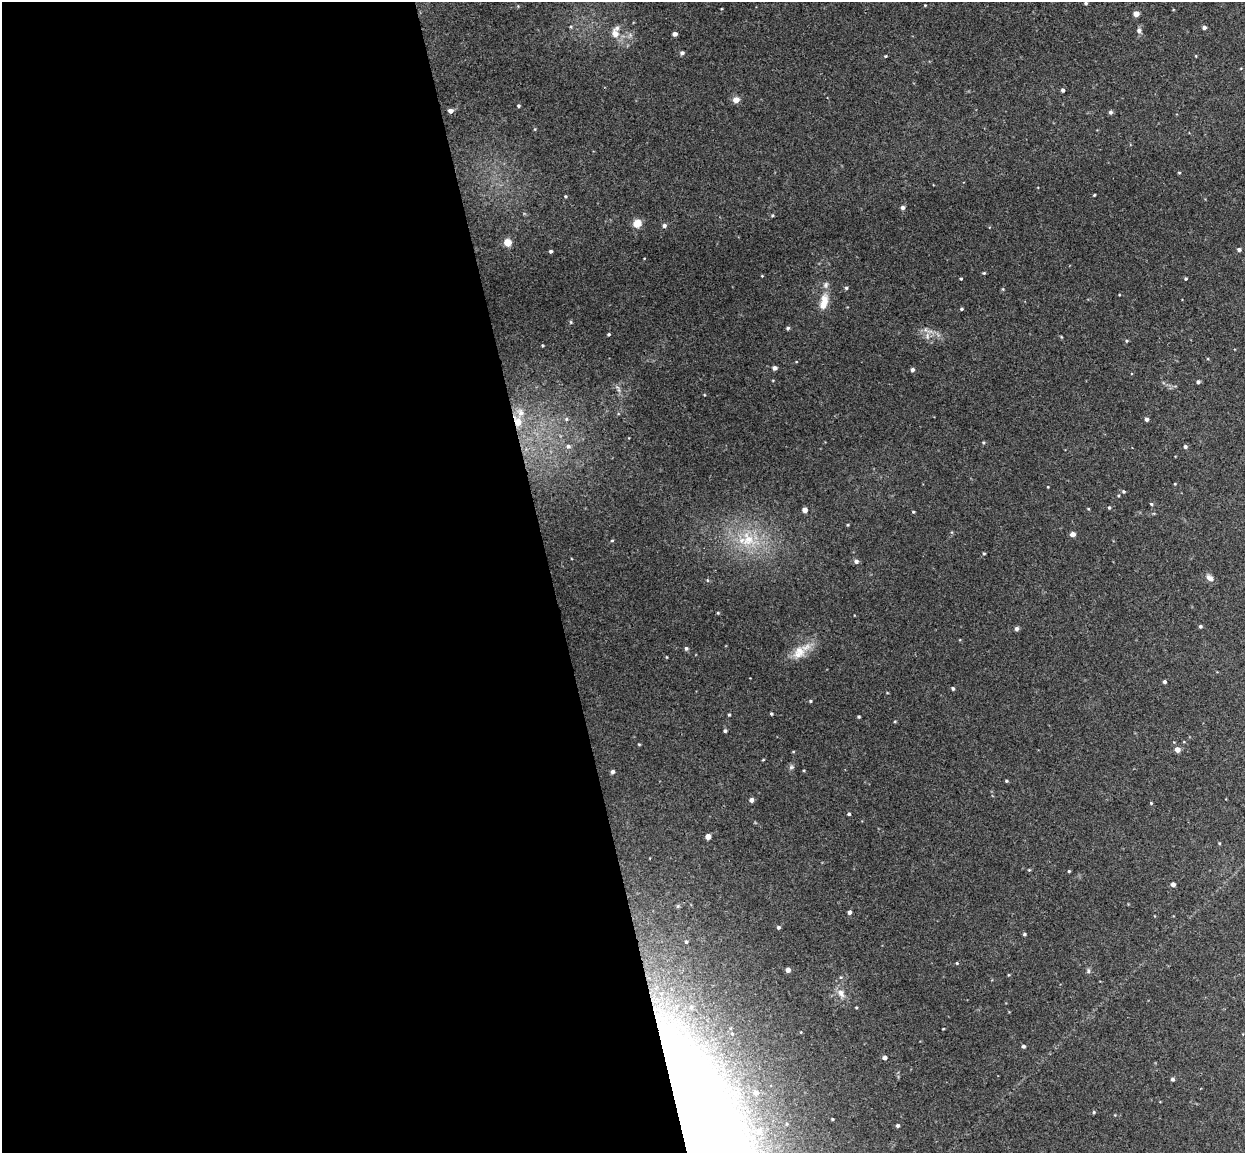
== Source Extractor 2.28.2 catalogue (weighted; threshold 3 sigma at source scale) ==
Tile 9 of 4 x 4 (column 1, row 3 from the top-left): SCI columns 57-1299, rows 1306-2456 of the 5086 x 5029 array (HDU 1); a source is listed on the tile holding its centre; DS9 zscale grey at full resolution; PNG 1247 x 1155 px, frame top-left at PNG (2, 2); no overlay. Shown black and unused: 44% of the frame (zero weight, under 3 of 4 exposures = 5% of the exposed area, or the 3 px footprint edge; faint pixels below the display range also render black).
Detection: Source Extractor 2.28.2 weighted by HDU 2 'WHT'; one run over the whole footprint, this tile lists its part. Background 0.0493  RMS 0.0046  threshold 0.0208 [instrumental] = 3 sigma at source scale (4.5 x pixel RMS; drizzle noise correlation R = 1.50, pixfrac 1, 0.05/0.05 arcsec/px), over >= 5 px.
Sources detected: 95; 3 inside a brighter listed object's ellipse — not listed separately; the other 92 listed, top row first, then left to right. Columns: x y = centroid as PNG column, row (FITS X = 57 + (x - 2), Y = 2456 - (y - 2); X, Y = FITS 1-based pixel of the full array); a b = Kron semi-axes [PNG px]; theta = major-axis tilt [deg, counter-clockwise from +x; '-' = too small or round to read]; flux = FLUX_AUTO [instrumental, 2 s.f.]
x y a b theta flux
1086 3 4 4 - 0.63
1136 14 5 4 - 3.3
1204 27 4 4 - 1.5
1139 31 7 6 - 1.3
615 34 11 9 -70 4.1
675 34 4 4 - 2
682 53 4 4 - 1.2
885 56 3 3 - 0.41
1063 90 4 4 - 1
736 100 5 5 - 4
518 106 4 4 - 0.61
450 111 5 4 - 2.1
1110 112 5 5 - 0.98
1179 172 4 3 - 0.38
1094 195 3 2 - 0.45
565 196 4 4 - 0.58
903 207 4 4 - 1.5
772 215 4 4 - 0.53
637 223 6 6 - 6.3
664 226 5 5 - 1.2
507 242 5 5 - 6.2
1239 250 5 4 - 0.95
551 251 4 4 - 0.74
984 273 5 3 - 0.52
961 279 3 3 - 0.45
1186 279 3 3 - 0.58
846 288 4 4 - 0.6
824 302 22 9 77 6.5
961 309 4 3 - 0.61
571 322 6 4 -89 0.48
788 328 5 4 - 0.72
609 334 3 3 - 0.63
1127 341 4 4 - 0.5
775 368 5 4 - 1.3
912 370 4 4 - 1.2
1198 382 4 4 - 1.1
566 419 5 5 - 0.77
1146 419 5 4 - 1.3
518 422 15 9 -66 5.6
568 446 7 6 - 1.4
1185 447 5 5 - 0.93
1123 491 4 4 - 0.68
1151 504 4 3 - 0.49
1109 507 4 4 - 0.57
804 510 4 4 - 2.6
913 512 4 3 - 0.43
848 525 5 3 - 0.41
1073 534 4 4 - 2.8
748 539 21 17 -87 14
612 540 5 3 - 0.4
984 553 4 3 - 0.42
856 561 6 6 - 1.3
1210 578 9 6 -32 2.3
718 613 4 3 - 0.44
1200 626 4 4 - 0.68
1017 629 5 5 - 1.2
686 648 5 4 - 0.89
800 651 16 9 -46 4.6
1164 682 4 3 - 0.98
953 688 4 4 - 0.73
810 701 4 3 - 0.45
771 714 4 3 - 0.51
729 715 3 3 - 0.51
859 717 4 3 - 0.5
725 731 4 4 - 0.79
1177 750 5 5 - 2.8
791 767 6 5 - 0.9
613 772 5 4 - 1
1006 781 4 3 - 0.55
751 800 4 4 - 1.9
1151 803 4 3 - 0.4
849 814 4 3 - 0.67
708 837 4 4 - 3.4
1219 843 4 3 - 0.37
1069 871 3 3 - 0.48
1173 884 4 4 - 2
849 912 4 4 - 1.3
778 927 4 4 - 0.85
1024 934 4 3 - 0.63
686 942 4 3 - 0.57
957 963 4 3 - 0.43
788 970 4 4 - 2.2
1088 971 6 5 - 0.85
841 993 13 8 -56 2.9
943 1029 3 2 - 0.3
1023 1046 4 4 - 0.97
885 1058 4 4 - 1.8
1172 1079 4 4 - 0.91
756 1093 5 4 - 1.7
1094 1112 4 4 - 0.56
897 1126 4 4 - 0.85
759 1131 6 6 - 1.2
Overlapping masked pixels (flux is a lower limit): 1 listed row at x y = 518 422